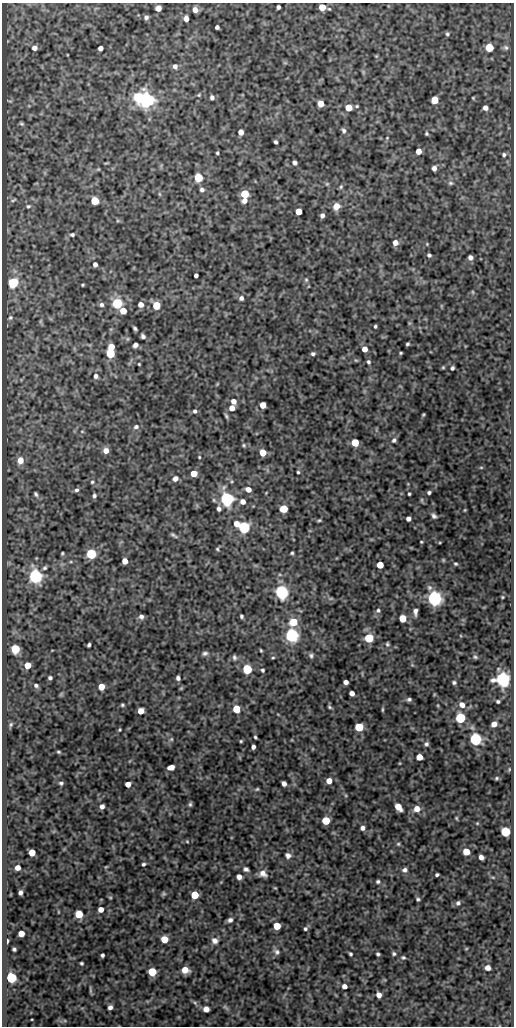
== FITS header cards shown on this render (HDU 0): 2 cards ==
NAXIS1  =                  512
NAXIS2  =                 1024

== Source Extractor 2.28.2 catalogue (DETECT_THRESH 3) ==
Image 512 x 1024 px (HDU 0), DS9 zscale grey, 1 PNG px = 1 image px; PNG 516 x 1028 px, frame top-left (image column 1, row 1024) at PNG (2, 3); no overlay
Background 85.1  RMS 0.51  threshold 1.53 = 3 sigma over >= 5 px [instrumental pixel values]
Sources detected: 255; all 255 listed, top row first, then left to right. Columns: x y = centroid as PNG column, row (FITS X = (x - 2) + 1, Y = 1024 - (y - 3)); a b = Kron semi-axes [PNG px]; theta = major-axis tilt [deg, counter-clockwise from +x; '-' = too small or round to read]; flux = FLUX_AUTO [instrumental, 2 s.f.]
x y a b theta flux
278 7 4 4 - 94
322 7 5 5 - 620
158 8 5 5 - 300
195 10 5 5 - 230
146 17 5 4 - 94
186 18 5 4 - 210
217 27 4 4 - 99
447 34 5 4 - 58
489 47 5 5 - 1200
34 48 5 4 - 190
100 48 4 4 - 160
506 48 8 6 -43 94
175 66 6 6 - 130
199 95 6 4 22 42
138 97 6 5 - 2200
212 97 5 4 - 99
473 98 4 3 - 32
146 100 6 6 - 16000
435 100 5 5 - 820
10 101 7 3 -5 37
321 104 5 5 - 400
357 106 5 4 - 38
349 108 5 5 - 570
485 108 5 4 - 160
21 124 6 4 -35 55
344 131 7 5 -63 84
241 132 5 4 - 220
426 134 4 4 - 48
387 138 4 3 - 28
275 142 4 3 - 73
418 151 5 4 - 320
217 153 3 3 - 47
504 155 5 5 - 69
295 163 4 4 - 110
434 168 5 4 - 130
98 169 5 4 - 30
198 178 5 5 - 1800
450 183 7 5 -1 72
327 184 5 5 - 48
341 187 6 5 - 57
202 190 5 5 - 92
159 194 6 4 -88 37
245 194 5 5 - 1100
13 200 7 3 27 44
94 201 5 5 - 1200
244 201 6 5 - 180
28 206 5 5 - 53
336 206 6 6 - 430
298 211 5 5 - 520
322 215 4 4 - 110
72 235 5 4 - 63
395 243 6 6 - 200
429 255 4 4 - 70
470 257 4 4 - 130
95 264 4 4 - 140
196 275 4 4 - 98
306 280 6 4 -69 51
13 283 5 5 - 3700
83 285 3 2 - 36
473 292 6 4 -88 38
241 298 5 5 - 110
117 303 5 5 - 3500
141 304 4 4 - 260
101 305 5 5 - 85
156 305 5 5 - 1100
123 311 5 5 - 580
10 318 6 5 - 52
375 326 3 3 - 49
135 328 4 3 - 60
143 336 5 4 - 88
407 344 4 3 - 53
135 345 5 4 - 140
111 347 5 5 - 470
365 349 5 4 - 270
110 353 5 5 - 1700
401 353 3 2 - 36
313 354 5 4 - 73
368 362 5 4 - 61
139 364 3 3 - 31
443 367 4 4 - 35
452 368 4 3 - 64
96 376 6 6 - 100
217 384 5 3 - 30
233 401 6 6 - 190
263 405 5 5 - 400
232 408 5 5 - 300
195 411 5 5 - 76
423 414 3 2 - 35
226 416 8 4 -65 61
136 427 7 6 - 99
82 431 5 3 - 31
394 440 6 5 - 77
355 443 5 5 - 890
244 445 6 4 -48 48
106 451 6 6 - 260
263 452 5 5 - 490
199 457 3 3 - 31
20 460 7 6 - 380
481 467 5 3 - 37
298 472 3 3 - 41
194 474 5 5 - 490
175 478 6 5 - 190
231 481 5 3 - 42
92 482 5 4 - 49
248 489 6 5 - 240
76 490 6 5 - 84
429 492 4 3 - 66
36 494 6 4 -68 64
409 494 3 3 - 44
94 496 5 4 - 76
227 499 6 5 - 9800
243 501 5 5 - 220
219 509 6 5 - 110
284 509 5 5 - 800
465 510 4 3 - 32
434 516 6 4 -53 92
408 519 4 4 - 130
319 520 4 3 - 42
236 524 5 5 - 290
244 528 6 5 - 5200
174 535 10 4 -33 72
421 542 3 2 - 31
440 542 4 3 - 28
217 549 5 4 - 43
62 553 3 2 - 39
292 553 4 3 - 46
91 554 5 5 - 3100
443 560 5 4 - 37
125 561 5 5 - 330
456 564 5 4 - 49
380 565 5 5 - 670
45 568 6 5 - 65
35 576 6 6 - 10000
281 592 6 5 - 11000
502 597 3 3 - 33
331 598 6 4 1 48
434 598 6 6 - 13000
378 610 6 6 - 74
415 612 8 5 90 140
241 616 4 3 - 60
141 617 6 6 - 110
402 618 5 5 - 840
293 622 6 6 - 980
292 635 6 5 - 10000
369 638 5 5 - 1600
387 644 6 5 - 56
89 645 4 3 - 74
15 649 5 5 - 2100
261 650 4 3 - 37
205 653 8 6 13 91
311 655 7 6 - 87
234 657 7 5 -78 80
475 657 6 5 - 53
273 658 5 3 - 37
28 665 5 5 - 470
247 669 5 5 - 2900
262 670 4 4 - 56
50 678 4 4 - 74
178 678 4 4 - 100
503 679 6 6 - 12000
346 682 4 4 - 150
454 682 4 3 - 58
36 685 6 5 - 80
101 687 5 5 - 500
352 693 5 4 - 200
61 694 7 3 54 39
409 699 5 5 - 75
498 701 3 3 - 52
122 705 3 3 - 46
462 705 8 6 -44 200
329 707 5 4 - 52
236 709 5 5 - 1100
382 709 6 3 90 42
141 711 5 5 - 340
460 718 5 5 - 3200
11 724 7 5 87 60
494 724 5 4 - 270
359 727 5 5 - 1600
120 730 3 3 - 34
255 737 4 3 - 49
171 739 6 5 - 51
475 739 6 5 - 6000
241 741 3 3 - 39
426 744 6 5 - 77
253 747 4 4 - 110
58 752 4 3 - 41
419 757 5 5 - 440
171 767 6 4 14 260
509 769 5 3 - 27
496 778 5 4 - 48
329 781 5 5 - 300
61 783 5 4 - 62
284 783 5 4 - 150
128 784 5 4 - 300
257 789 5 4 - 42
190 804 6 5 - 61
102 806 4 4 - 150
398 807 6 5 - 500
417 809 7 6 - 290
456 818 5 4 - 38
326 821 5 5 - 1100
477 823 4 4 - 32
362 828 5 4 - 130
505 832 5 5 - 2100
187 841 5 4 - 34
398 844 5 4 - 48
466 852 5 5 - 550
32 853 5 5 - 590
288 855 7 6 - 130
481 857 5 4 - 160
143 864 4 4 - 62
106 867 5 3 - 34
17 868 5 5 - 230
246 869 5 4 - 90
405 870 6 5 - 100
263 874 8 7 - 190
437 875 4 3 - 56
239 877 5 5 - 200
493 877 5 3 - 35
378 881 4 4 - 64
275 888 5 3 - 28
20 892 4 4 - 100
164 894 6 5 - 53
195 895 5 5 - 1000
110 897 5 3 - 33
418 899 4 4 - 58
458 903 6 5 - 86
101 909 4 4 - 270
79 914 5 5 - 960
230 920 6 5 - 100
277 926 5 5 - 770
305 929 4 4 - 60
21 933 5 5 - 440
164 939 5 5 - 720
7 941 4 3 - 71
215 941 8 7 - 160
14 949 4 4 - 63
466 949 5 3 - 28
277 952 8 7 - 110
350 954 4 3 - 51
378 954 4 3 - 62
394 954 5 4 - 60
102 955 4 4 - 69
403 957 6 5 - 56
81 963 3 3 - 49
487 968 5 4 - 210
185 970 5 5 - 550
152 972 5 5 - 1500
11 978 5 5 - 3800
344 986 5 4 - 170
90 990 10 3 -85 54
379 995 5 5 - 210
110 1007 4 4 - 120
225 1007 11 4 -40 72
206 1009 5 5 - 350